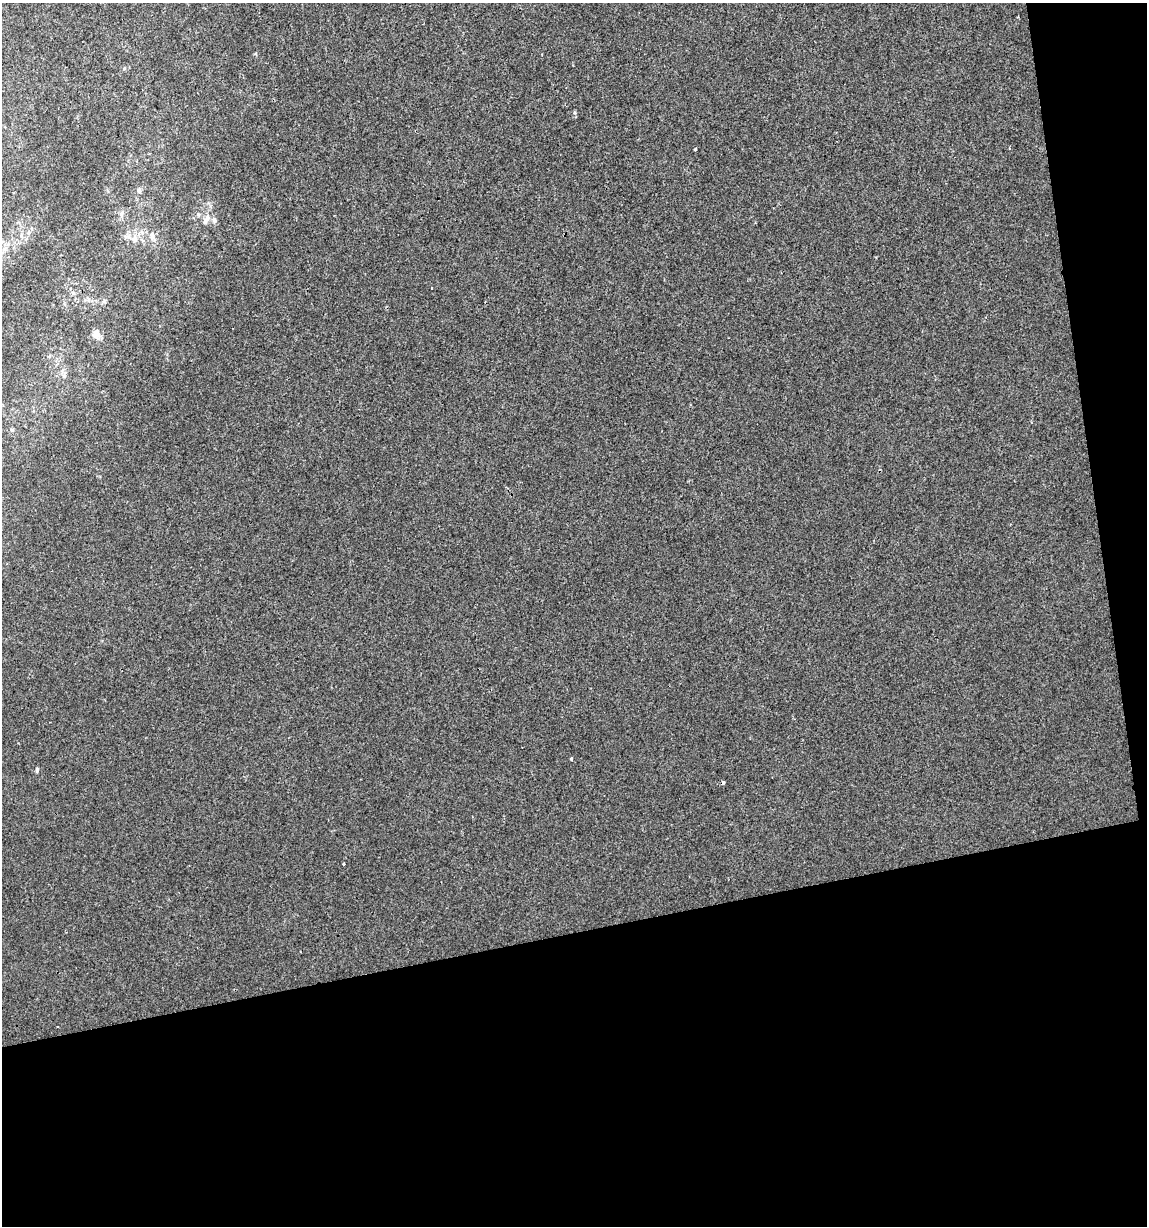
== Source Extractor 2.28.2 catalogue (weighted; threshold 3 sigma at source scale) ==
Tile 4 of 2 x 2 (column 2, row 2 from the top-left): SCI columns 1183-2327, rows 1-1224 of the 2350 x 2449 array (HDU 1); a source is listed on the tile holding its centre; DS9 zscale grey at full resolution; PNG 1149 x 1228 px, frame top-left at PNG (2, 3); no overlay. Shown black and unused: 28% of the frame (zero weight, under 2 of 3 exposures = <1% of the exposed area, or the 3 px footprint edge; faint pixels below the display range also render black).
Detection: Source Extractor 2.28.2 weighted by HDU 2 'WHT'; one run over the whole footprint, this tile lists its part. Background 9.50e-04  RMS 0.0041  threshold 0.0186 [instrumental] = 3 sigma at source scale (4.5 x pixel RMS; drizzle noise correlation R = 1.50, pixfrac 1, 0.0396/0.0396 arcsec/px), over >= 5 px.
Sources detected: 15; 1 cosmic-ray / hot-pixel residue — not listed; the other 14 listed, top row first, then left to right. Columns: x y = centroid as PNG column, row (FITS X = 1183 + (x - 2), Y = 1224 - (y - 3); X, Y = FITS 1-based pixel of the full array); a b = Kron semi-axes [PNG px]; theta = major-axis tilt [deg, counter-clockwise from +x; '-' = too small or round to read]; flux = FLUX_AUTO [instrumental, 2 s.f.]
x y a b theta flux
695 149 3 3 - 0.97
139 190 7 5 89 0.82
207 218 13 7 77 2.4
214 220 8 6 -67 1.1
29 233 6 4 88 0.74
152 236 9 6 88 1.7
134 239 6 6 - 1.3
431 288 3 2 - 0.34
96 334 7 6 - 3.8
64 376 7 6 - 1
12 430 6 4 43 0.59
571 759 3 3 - 0.64
37 770 5 3 - 1
344 864 3 3 - 1.4
Unlisted compact peaks at least as high as the median listed source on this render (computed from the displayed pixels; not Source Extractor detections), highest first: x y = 575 112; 255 54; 104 301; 124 68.